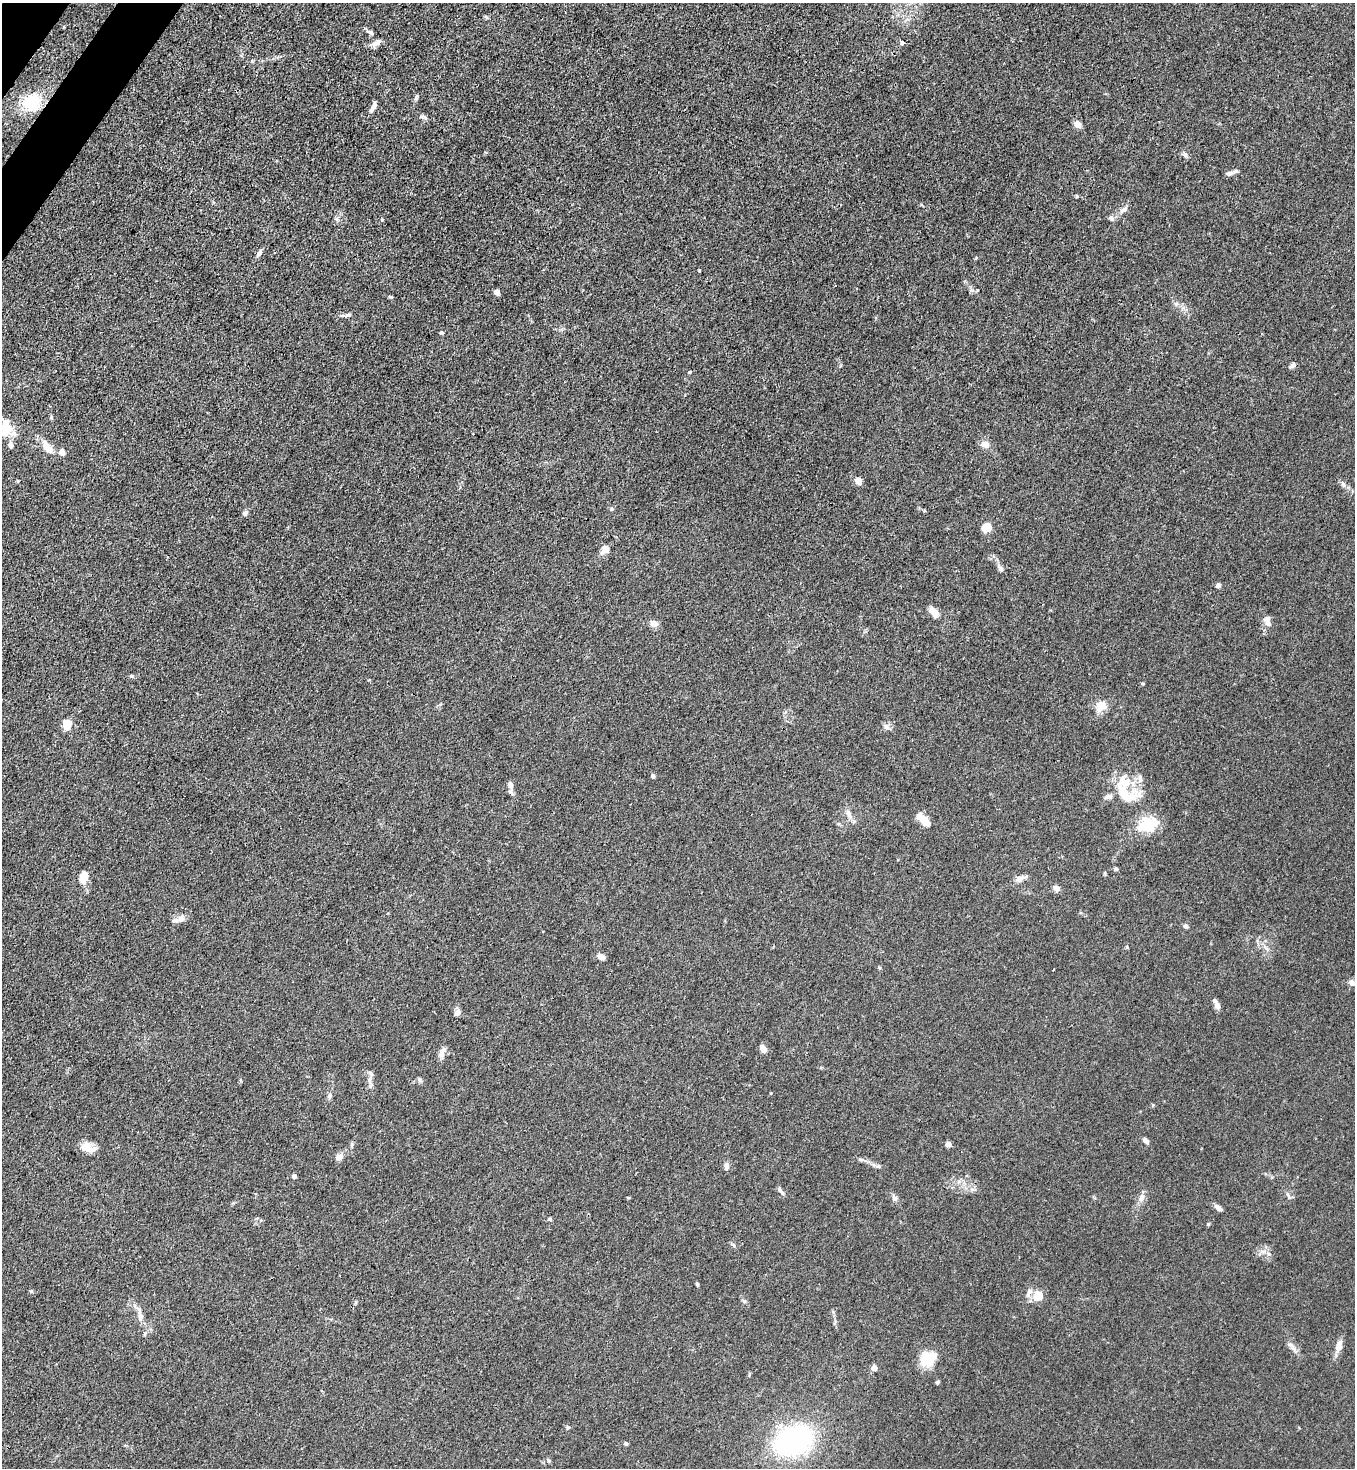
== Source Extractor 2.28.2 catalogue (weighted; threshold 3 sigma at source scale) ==
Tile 11 of 4 x 4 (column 3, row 3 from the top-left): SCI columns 2934-4286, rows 1526-2991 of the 6007 x 5985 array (HDU 1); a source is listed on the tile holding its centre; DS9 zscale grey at full resolution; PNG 1357 x 1470 px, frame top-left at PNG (2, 3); no overlay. Shown black and unused: <1% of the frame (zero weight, under 3 of 4 exposures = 7% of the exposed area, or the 3 px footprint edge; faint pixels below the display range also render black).
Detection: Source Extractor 2.28.2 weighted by HDU 2 'WHT'; one run over the whole footprint, this tile lists its part. Background 0.0208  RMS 0.0028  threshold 0.0127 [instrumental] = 3 sigma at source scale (4.5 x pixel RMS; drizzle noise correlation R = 1.50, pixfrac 1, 0.05/0.05 arcsec/px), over >= 5 px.
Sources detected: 103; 2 inside a brighter object's white glare — not listed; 6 inside a brighter listed object's ellipse — not listed separately; the other 95 listed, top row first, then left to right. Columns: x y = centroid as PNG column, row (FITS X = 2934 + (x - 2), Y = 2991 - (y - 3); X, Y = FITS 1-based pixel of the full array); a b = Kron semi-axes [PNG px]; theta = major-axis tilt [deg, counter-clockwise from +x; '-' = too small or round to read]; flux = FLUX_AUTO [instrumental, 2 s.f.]
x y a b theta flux
370 32 9 5 -45 0.7
376 43 14 6 31 1.4
902 43 5 4 - 0.81
416 98 6 5 - 0.48
32 102 19 18 - 9.9
373 106 12 6 71 1.1
425 117 11 4 -33 0.69
1078 124 9 6 -58 1.7
1185 154 7 6 - 0.77
1229 173 11 6 16 1
1124 210 10 6 33 1
1111 218 8 6 -56 0.82
337 219 6 5 - 0.51
259 253 10 5 58 0.89
977 290 4 2 - 0.26
497 292 5 4 - 1.5
1176 304 7 4 18 0.5
348 315 8 5 9 0.66
441 333 4 4 - 0.49
1292 366 9 5 28 0.68
690 372 5 3 - 0.31
51 417 6 3 -73 0.35
6 428 21 12 -89 5.7
985 444 10 8 -20 1.9
48 447 18 8 -54 3.2
62 453 8 6 -59 1.4
858 481 9 7 -55 1.4
1343 484 9 5 -69 0.79
612 509 5 3 - 0.3
245 513 7 5 52 0.86
986 527 7 6 - 4.8
605 549 10 7 52 2
1001 569 10 6 -58 0.85
1218 585 4 4 - 1.4
934 612 13 7 -46 2.5
1267 621 15 8 -73 1.6
654 624 9 7 -12 1.6
132 676 5 4 - 0.4
1101 706 17 13 49 3
67 724 10 7 -82 4.4
886 727 9 6 -51 0.93
653 776 4 4 - 0.67
1125 783 20 16 27 7.4
510 785 10 6 -61 1.3
1139 795 14 7 -1 1.8
1109 797 10 6 5 1.1
849 814 13 6 -71 1.5
926 822 16 11 -60 2.1
1148 827 31 15 -78 6.2
1116 869 5 5 - 0.38
84 876 13 8 81 3.3
1020 878 12 7 31 1.4
1057 888 10 7 -34 1
181 918 11 9 50 1.5
1186 926 6 5 - 0.6
1127 947 5 3 - 0.27
601 957 8 6 -31 1.4
879 968 5 3 - 0.28
1053 970 3 2 - 0.26
1352 983 10 7 -23 1.2
1217 1005 11 6 -64 1.2
457 1012 8 7 - 1
763 1049 8 6 -61 2
442 1053 14 6 67 1.6
371 1074 8 5 -66 0.65
419 1079 6 4 -71 0.42
370 1086 6 4 47 0.51
329 1095 7 4 71 0.6
1145 1140 7 5 -41 1
948 1144 4 4 - 2.3
88 1147 18 9 -23 3.3
339 1157 9 7 27 1.3
861 1160 7 4 0 0.52
726 1166 11 6 -82 0.84
878 1166 7 5 19 0.49
294 1176 4 4 - 1.3
780 1190 11 4 -52 0.74
1288 1195 11 4 -66 0.62
894 1198 8 7 - 0.9
1141 1198 11 8 74 1.5
1218 1208 10 5 -36 1.2
549 1219 5 4 - 0.37
1208 1224 4 4 - 0.29
1269 1254 6 4 -19 0.48
697 1284 6 3 -72 0.32
31 1291 5 4 - 0.34
1039 1296 5 5 - 12
140 1316 11 7 -73 1.6
1339 1347 14 9 76 1.8
927 1358 19 13 35 7.2
874 1368 4 4 - 2.5
938 1382 6 4 27 0.39
568 1427 6 4 2 0.37
794 1441 35 25 22 46
625 1443 6 4 -2 0.4
Isophote crosses this tile's border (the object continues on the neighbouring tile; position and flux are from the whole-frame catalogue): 1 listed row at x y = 1352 983
Unlisted compact peaks at least as high as the median listed source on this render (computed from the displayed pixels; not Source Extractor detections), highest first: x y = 382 220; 1077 196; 252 61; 1291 1345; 548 1460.